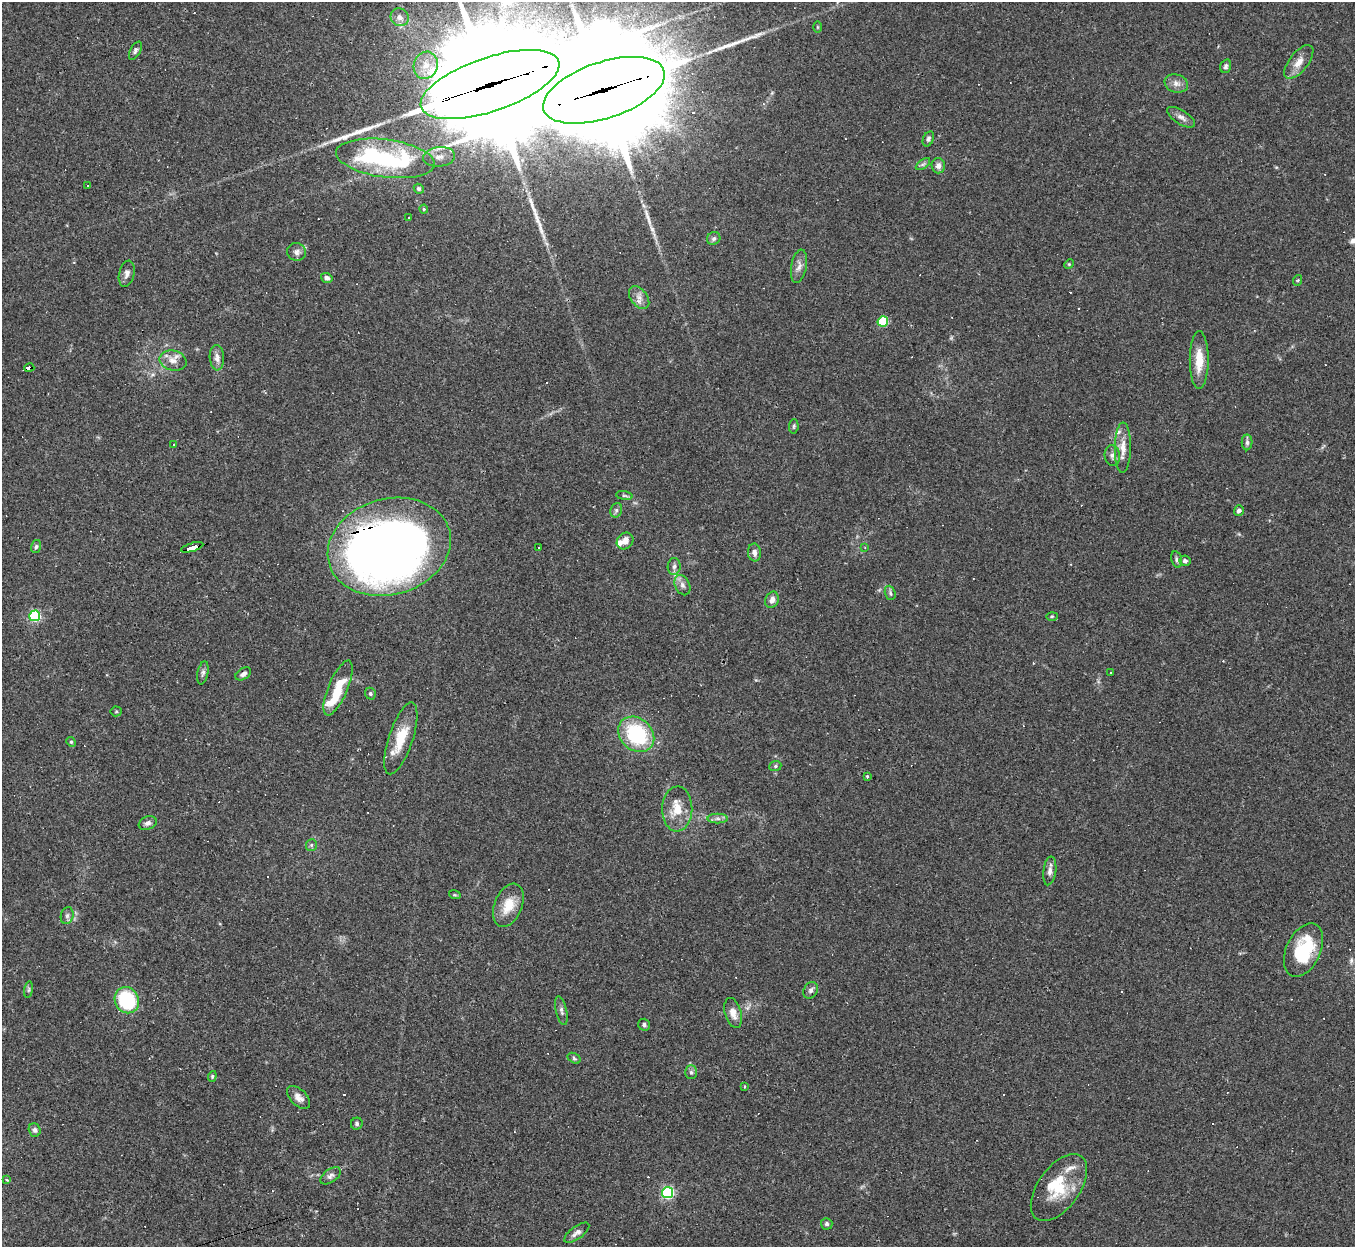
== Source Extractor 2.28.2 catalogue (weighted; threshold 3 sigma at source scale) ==
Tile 7 of 4 x 4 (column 3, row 2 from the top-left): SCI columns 2707-4059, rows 2762-4006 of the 5412 x 5396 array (HDU 1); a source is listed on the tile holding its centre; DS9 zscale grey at full resolution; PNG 1357 x 1249 px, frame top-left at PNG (2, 2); each listed source drawn as its Kron ellipse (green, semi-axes under 4 px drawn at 4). Shown black and unused: <1% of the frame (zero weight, under 2 of 3 exposures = <1% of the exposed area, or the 3 px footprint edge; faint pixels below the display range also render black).
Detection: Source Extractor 2.28.2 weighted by HDU 2 'WHT'; one run over the whole footprint, this tile lists its part. Background 0.0861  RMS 0.0075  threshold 0.0339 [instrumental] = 3 sigma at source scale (4.5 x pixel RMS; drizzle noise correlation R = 1.50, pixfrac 1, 0.05/0.05 arcsec/px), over >= 5 px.
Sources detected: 123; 4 inside a brighter object's white glare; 16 cosmic-ray / hot-pixel residue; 5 long thin detections or spike segments (spike, bleed or trail) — neither listed nor drawn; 4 inside a brighter listed object's ellipse — not listed separately; the other 94 listed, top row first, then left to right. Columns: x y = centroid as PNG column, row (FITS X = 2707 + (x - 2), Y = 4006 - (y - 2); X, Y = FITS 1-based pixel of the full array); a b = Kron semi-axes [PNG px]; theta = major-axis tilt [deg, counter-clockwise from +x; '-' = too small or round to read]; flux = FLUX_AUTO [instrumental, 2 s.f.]
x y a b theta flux
400 17 9 8 - 4.4
817 27 5 3 - 0.75
135 51 10 5 61 2.2
1299 62 20 9 52 7.9
426 65 14 12 70 11
1226 66 7 5 72 1.6
1176 83 12 9 -16 4.3
490 84 73 27 19 34000
604 90 63 28 18 29000
1181 117 16 7 -32 3.7
928 139 8 5 66 1.8
439 157 16 9 6 7.8
385 158 50 19 -8 84
923 164 8 4 36 1.8
938 166 7 7 - 3.2
88 186 2 2 - 0.67
419 189 5 4 - 1.3
424 209 4 4 - 0.76
408 217 3 2 - 0.82
714 238 7 6 - 1.9
297 252 9 9 - 3.5
1069 264 5 4 - 0.88
799 266 17 7 80 4.8
127 274 13 7 77 3.5
327 278 6 5 - 2.5
1298 280 5 3 - 0.75
639 297 13 8 -52 4.8
883 321 5 5 - 42
217 358 13 7 -87 4.1
1199 360 29 9 90 15
173 361 14 10 -13 6.9
29 368 5 3 - 54
794 426 7 4 84 1.2
1247 442 8 5 90 2
173 444 2 2 - 0.63
1123 448 25 8 89 8.4
1112 456 10 7 -81 3.3
624 496 8 4 -8 1.3
616 510 7 5 70 1.7
1239 511 5 4 - 2.3
625 541 9 7 49 5.5
36 546 6 5 - 1.4
192 547 11 3 16 270
389 547 62 48 16 670
539 547 3 3 - 5
865 548 4 4 - 0.78
754 552 9 6 -81 3.5
1176 559 8 5 -77 1.7
1185 561 5 5 - 2.2
674 566 8 6 86 2.6
682 585 11 7 -65 3.5
890 593 7 5 -70 1.6
772 600 8 6 66 4.1
35 616 5 5 - 83
1052 616 6 4 1 0.93
1111 672 3 2 - 0.63
203 673 12 5 79 2.2
243 674 8 5 32 2.9
338 688 29 9 67 22
370 694 6 5 - 1.3
116 711 5 5 - 1.1
636 734 20 16 -43 59
401 738 37 12 71 22
71 742 5 4 - 0.92
775 766 6 5 - 1.3
867 777 3 3 - 2.3
677 809 22 15 89 15
718 819 10 5 0 2.5
148 823 9 6 20 2.8
311 845 6 5 - 1.4
1050 871 14 6 82 3.6
455 895 6 3 -18 0.82
508 905 23 13 67 15
67 916 8 6 75 2.4
1303 950 28 17 65 44
29 990 8 4 81 1.4
811 990 9 6 60 2.7
127 1000 13 12 - 50
561 1011 14 5 -77 2.8
733 1013 15 8 -75 6
644 1025 6 5 - 1.7
574 1058 7 4 -32 1.2
691 1072 7 6 - 1.8
212 1076 5 4 - 1
744 1086 3 2 - 0.89
299 1097 14 8 -44 4.7
357 1124 6 5 - 1.6
35 1130 7 5 -71 2.2
331 1176 11 6 35 2.8
7 1180 4 2 - 0.65
1059 1188 38 21 54 30
668 1193 5 5 - 100
827 1224 6 5 - 1.7
577 1233 15 6 36 3.5
Overlapping masked pixels (flux is a lower limit): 5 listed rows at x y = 490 84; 604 90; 29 368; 192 547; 389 547
Isophote crosses this tile's border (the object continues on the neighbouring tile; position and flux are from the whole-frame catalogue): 1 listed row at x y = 490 84